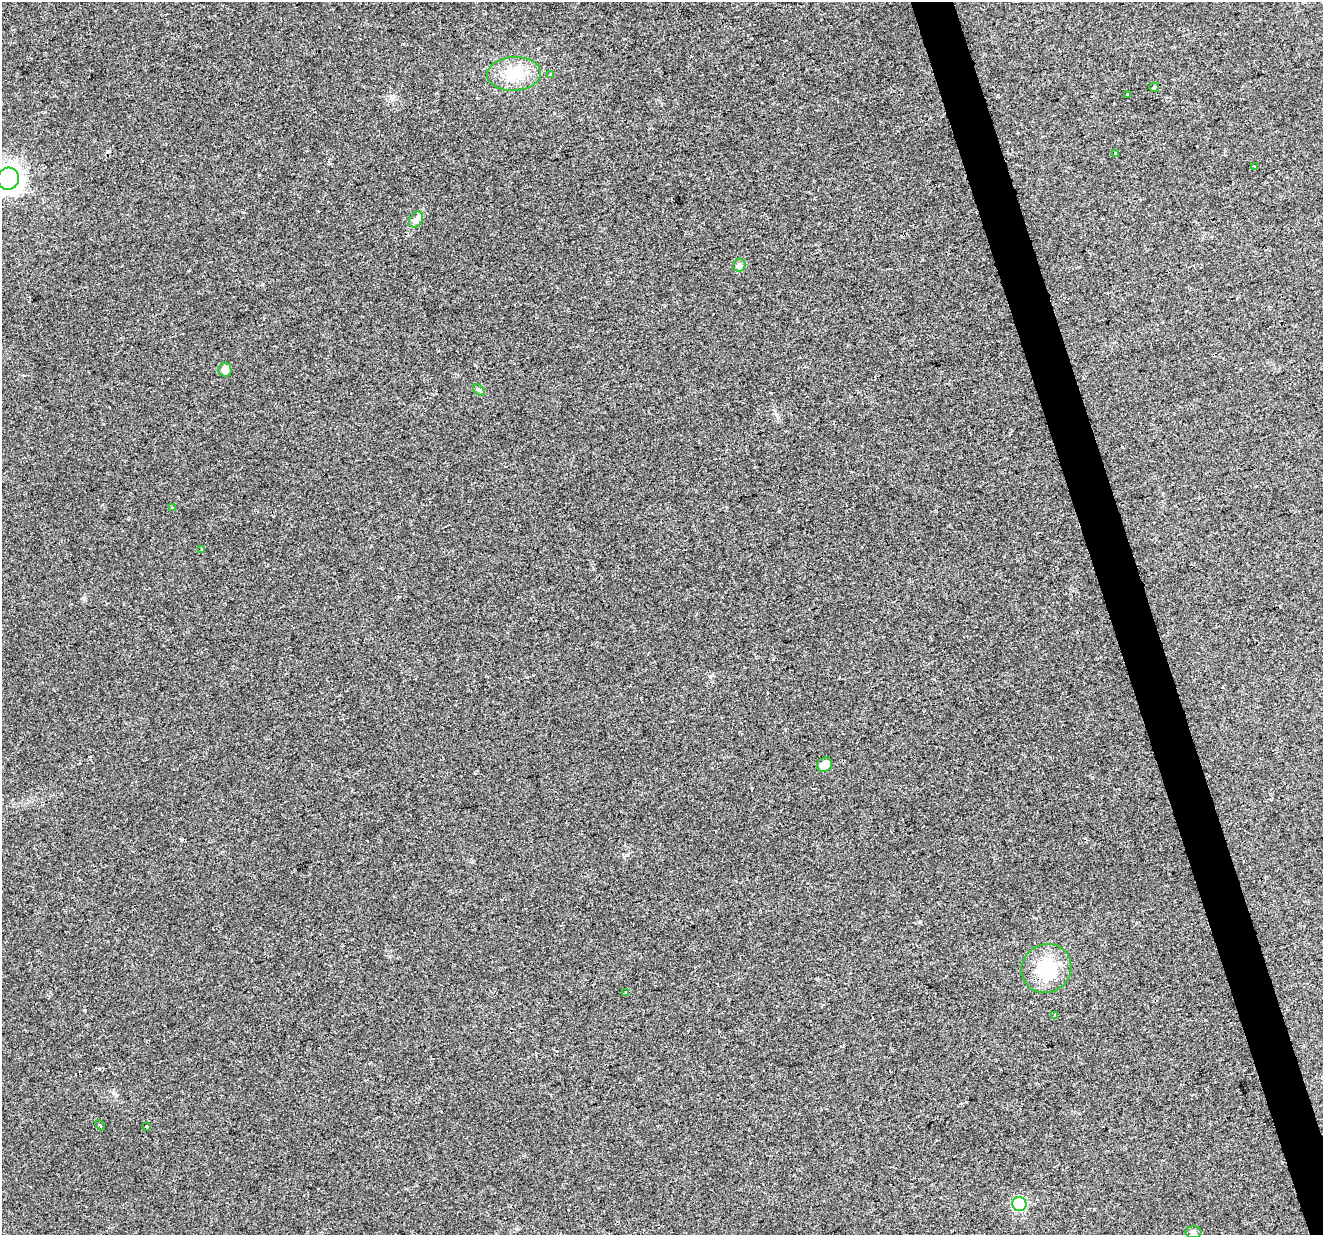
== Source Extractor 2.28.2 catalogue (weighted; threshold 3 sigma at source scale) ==
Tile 6 of 4 x 4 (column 2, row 2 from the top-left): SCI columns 1321-2641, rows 2523-3755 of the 5284 x 5097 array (HDU 1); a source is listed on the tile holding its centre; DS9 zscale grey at full resolution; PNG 1325 x 1237 px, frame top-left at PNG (2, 2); each listed source drawn as its Kron ellipse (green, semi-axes under 4 px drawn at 4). Shown black and unused: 3% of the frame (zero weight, under 2 of 3 exposures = <1% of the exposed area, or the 3 px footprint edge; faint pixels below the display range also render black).
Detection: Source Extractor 2.28.2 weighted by HDU 2 'WHT'; one run over the whole footprint, this tile lists its part. Background 0.0261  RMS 0.0056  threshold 0.0253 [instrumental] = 3 sigma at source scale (4.5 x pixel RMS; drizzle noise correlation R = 1.50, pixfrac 1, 0.0396/0.0396 arcsec/px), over >= 5 px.
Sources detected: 24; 3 cosmic-ray / hot-pixel residue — neither listed nor drawn; the other 21 listed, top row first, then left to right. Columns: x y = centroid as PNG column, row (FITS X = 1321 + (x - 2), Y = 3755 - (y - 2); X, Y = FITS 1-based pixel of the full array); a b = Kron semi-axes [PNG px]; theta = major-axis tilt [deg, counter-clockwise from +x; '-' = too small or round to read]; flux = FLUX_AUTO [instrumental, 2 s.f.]
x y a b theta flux
514 74 27 17 3 16
551 75 3 3 - 3.5
1154 87 5 4 - 0.82
1127 95 3 3 - 2.8
1116 153 4 2 - 0.74
1255 166 3 3 - 1.5
8 179 11 10 - 420
416 220 8 6 56 2.1
739 265 6 6 - 1.3
225 370 7 6 - 3.5
479 390 7 4 -45 0.87
173 507 3 3 - 2.5
202 550 3 3 - 2.1
825 765 8 6 42 5.8
1046 968 25 24 - 28
626 993 3 3 - 2.4
1055 1016 4 3 - 2
100 1125 6 3 -50 0.66
147 1127 3 3 - 2.4
1019 1204 7 7 - 55
1193 1232 8 6 0 1.4
Isophote crosses this tile's border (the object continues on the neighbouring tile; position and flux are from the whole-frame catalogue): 1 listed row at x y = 8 179
Unlisted compact peaks at least as high as the median listed source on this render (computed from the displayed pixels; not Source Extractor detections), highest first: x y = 84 599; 181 840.